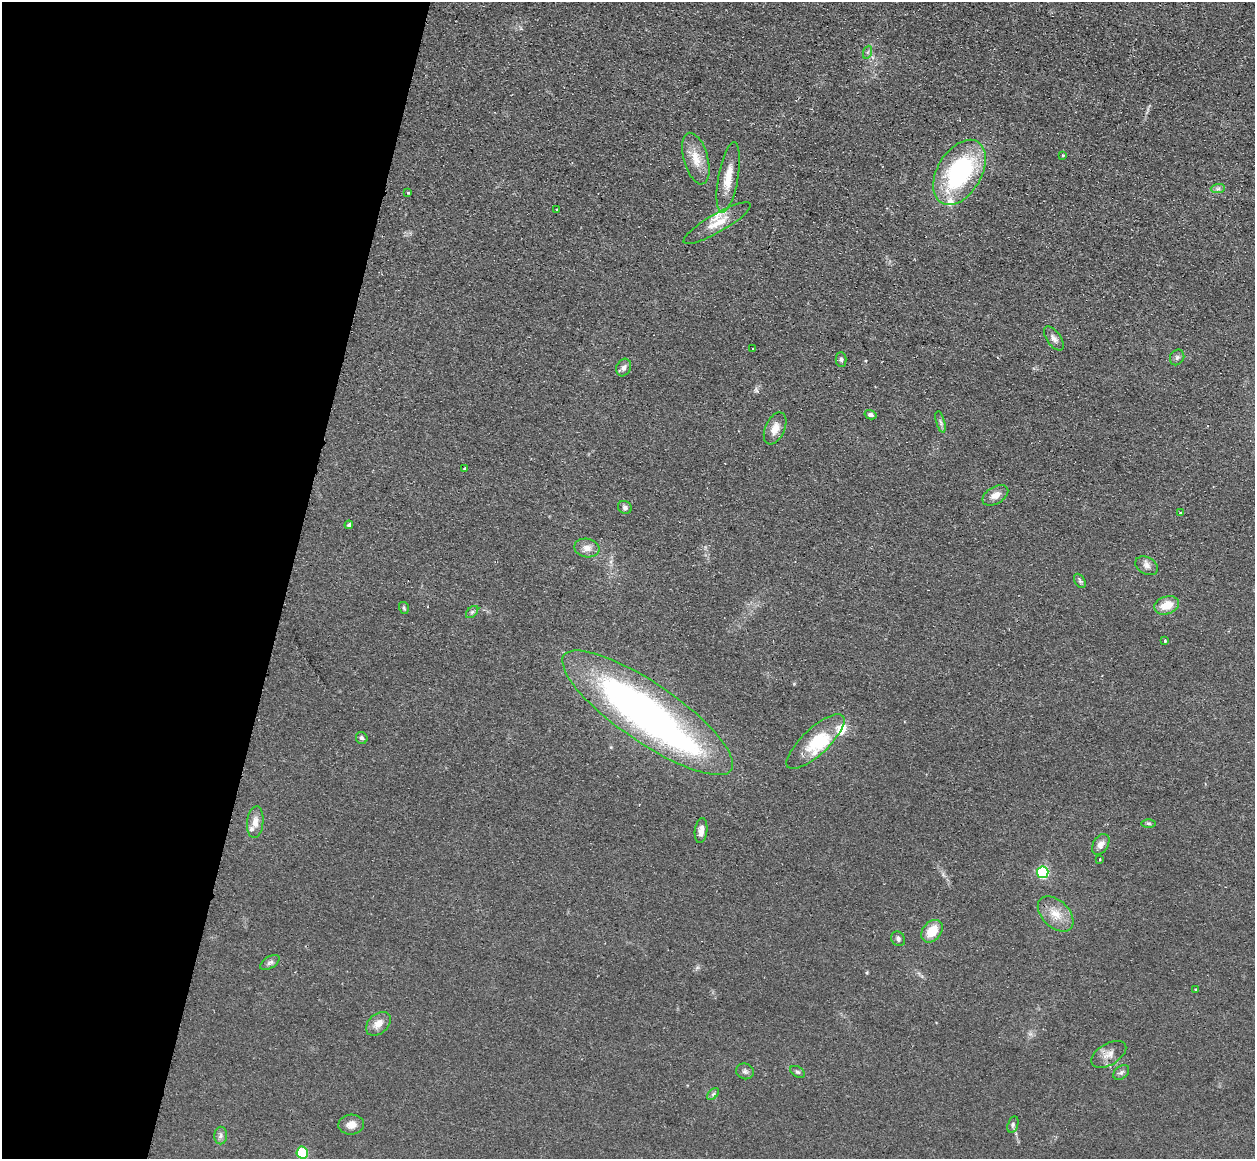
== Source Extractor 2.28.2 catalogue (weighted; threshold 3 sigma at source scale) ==
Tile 9 of 4 x 4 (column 1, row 3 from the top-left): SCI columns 16-1268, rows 1494-2650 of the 5043 x 5143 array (HDU 1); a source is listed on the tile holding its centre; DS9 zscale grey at full resolution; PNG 1257 x 1161 px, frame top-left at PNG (2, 2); each listed source drawn as its Kron ellipse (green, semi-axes under 4 px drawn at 4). Shown black and unused: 23% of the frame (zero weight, under 2 of 3 exposures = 3% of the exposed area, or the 3 px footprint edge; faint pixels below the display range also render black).
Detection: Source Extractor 2.28.2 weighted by HDU 2 'WHT'; one run over the whole footprint, this tile lists its part. Background 0.0726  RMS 0.0098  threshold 0.044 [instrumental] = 3 sigma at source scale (4.5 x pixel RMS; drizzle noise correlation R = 1.50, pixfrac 1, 0.05/0.05 arcsec/px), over >= 5 px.
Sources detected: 60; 2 inside a brighter object's white glare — neither listed nor drawn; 5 inside a brighter listed object's ellipse — not listed separately; the other 53 listed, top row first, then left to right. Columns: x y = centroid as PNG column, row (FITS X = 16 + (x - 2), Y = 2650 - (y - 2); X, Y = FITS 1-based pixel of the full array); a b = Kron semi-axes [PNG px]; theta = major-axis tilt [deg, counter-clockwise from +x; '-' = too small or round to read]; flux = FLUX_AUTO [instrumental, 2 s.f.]
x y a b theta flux
868 52 7 4 71 1.6
1063 155 3 3 - 1.4
696 159 26 12 -74 18
959 172 36 22 59 130
728 177 35 10 80 19
1218 189 7 4 1 2.4
408 193 3 2 - 1
556 210 3 3 - 1
717 223 38 9 30 17
1054 339 14 7 -54 4.8
753 349 3 3 - 2.2
1177 357 8 6 57 2.7
841 359 7 5 -89 2
624 368 9 7 62 3.9
870 415 6 4 -14 2.4
941 422 11 3 -75 2.3
775 428 17 9 66 10
465 468 3 3 - 3
995 495 14 8 30 7.8
625 507 7 6 - 2.9
1180 513 3 3 - 1.8
349 525 4 3 - 3.5
587 548 13 9 -12 7.5
1147 566 12 8 -29 5.1
1080 581 8 5 -59 2
1167 605 13 9 17 16
404 608 6 4 -74 1.5
472 612 7 4 45 2
1165 641 3 3 - 1.7
648 713 101 29 -34 460
362 738 6 5 - 2.4
815 742 38 13 43 35
255 822 16 8 84 8.6
1148 824 7 3 0 1.5
701 831 12 6 84 5.6
1101 844 11 7 56 6
1099 859 3 3 - 2.6
1043 872 6 6 - 120
1056 914 21 13 -44 16
932 931 12 9 51 20
898 939 7 6 - 2.7
270 962 10 6 32 3.1
1196 990 3 3 - 1.8
378 1024 14 9 42 8.6
1109 1054 19 10 31 9
745 1071 9 8 - 3.1
798 1072 8 5 -30 2
1121 1072 9 6 39 2.8
713 1094 7 4 45 1.9
351 1125 13 10 4 7.9
1013 1125 8 5 74 2.4
221 1136 9 6 88 3.3
302 1153 6 6 - 44